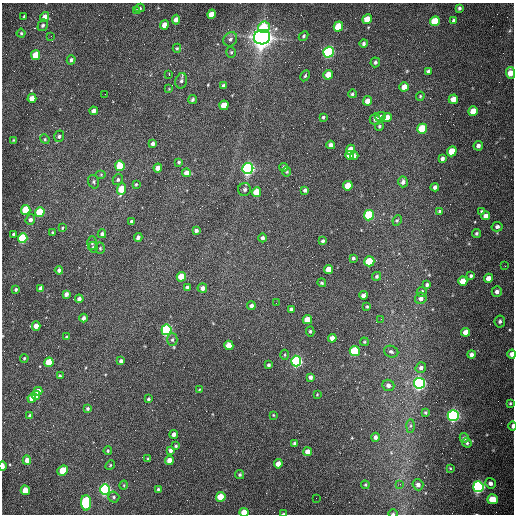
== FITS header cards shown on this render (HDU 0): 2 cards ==
NAXIS1  =                  512 /fastest changing axis
NAXIS2  =                  512 /next to fastest changing axis

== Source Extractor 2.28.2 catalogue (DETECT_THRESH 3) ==
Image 512 x 512 px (HDU 0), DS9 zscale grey, 1 PNG px = 1 image px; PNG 516 x 516 px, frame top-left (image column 1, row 512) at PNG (2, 3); each listed source drawn as its Kron ellipse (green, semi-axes under 4 px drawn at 4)
Background 1560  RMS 24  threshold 71.5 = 3 sigma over >= 5 px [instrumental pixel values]
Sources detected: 206; all 206 listed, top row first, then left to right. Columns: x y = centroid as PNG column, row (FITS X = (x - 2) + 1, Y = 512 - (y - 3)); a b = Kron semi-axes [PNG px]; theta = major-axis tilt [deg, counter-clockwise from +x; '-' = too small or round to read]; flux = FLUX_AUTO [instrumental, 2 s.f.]
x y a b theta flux
140 8 5 4 - 2.0e+03
459 8 4 3 - 3.4e+03
137 10 4 3 - 1.5e+03
211 14 5 4 - 2.5e+04
24 16 3 2 - 2.1e+03
45 17 5 4 - 1.2e+04
367 19 5 4 - 2.3e+04
176 20 5 4 - 1.0e+04
454 20 4 3 - 3.1e+03
435 21 5 4 - 6.1e+04
43 25 6 4 57 4.2e+03
164 25 4 4 - 1.5e+04
264 27 6 5 - 5.4e+04
338 27 5 4 - 6.9e+04
21 33 4 4 - 2.1e+03
51 36 3 2 - 1.3e+03
304 36 5 4 - 2.5e+03
262 37 8 7 - 2.1e+06
230 39 8 6 50 5.1e+03
364 43 4 4 - 3.9e+03
177 48 4 4 - 1.7e+03
231 52 5 4 - 2.4e+03
328 52 5 5 - 3.5e+05
36 55 5 4 - 4.4e+04
71 60 5 4 - 4.1e+03
375 62 5 4 - 3.2e+03
428 71 4 3 - 3.7e+03
510 73 6 4 -86 2.1e+04
169 74 3 2 - 5.3e+03
328 75 5 4 - 2.3e+04
305 76 6 4 62 2.2e+03
181 81 8 6 76 4.4e+03
224 86 4 4 - 4.1e+03
404 87 5 4 - 1.4e+04
169 89 3 3 - 1.1e+03
105 94 2 2 - 8.1e+02
352 94 4 4 - 2.5e+03
420 96 4 3 - 1.9e+03
32 98 5 4 - 2.5e+04
453 99 5 4 - 1.8e+04
192 100 4 4 - 3.3e+03
367 101 5 4 - 1.3e+04
224 105 5 4 - 3.4e+04
94 111 4 4 - 8.0e+03
473 111 5 4 - 2.6e+04
323 117 3 3 - 2.4e+03
380 117 5 4 - 7.6e+03
387 118 5 4 - 2.2e+04
375 119 5 5 - 4.9e+03
379 126 4 4 - 2.3e+03
422 129 5 4 - 6.7e+04
59 136 6 5 - 3.4e+03
45 139 5 4 - 1.9e+03
14 140 3 2 - 1.6e+03
153 144 4 4 - 5.9e+03
331 145 4 4 - 6.3e+03
478 146 5 4 - 6.1e+03
351 150 5 4 - 2.6e+04
452 151 5 4 - 4.8e+04
349 155 4 4 - 1.2e+04
354 156 4 4 - 4.6e+03
442 158 4 4 - 4.9e+03
179 162 3 3 - 2.4e+03
120 166 5 4 - 4.5e+04
284 167 4 3 - 3.5e+03
158 168 4 4 - 1.5e+04
248 168 5 5 - 6.8e+05
287 172 5 4 - 2.0e+03
186 173 4 4 - 1.3e+04
101 175 5 3 - 1.7e+03
118 180 6 5 - 3.4e+03
94 182 7 5 -70 2.9e+03
403 182 5 4 - 5.4e+03
136 184 4 3 - 1.8e+03
348 186 5 4 - 2.9e+04
435 187 4 3 - 5.3e+03
121 189 6 4 71 4.2e+04
245 189 6 6 - 4.4e+03
305 190 4 3 - 4.1e+03
256 192 5 4 - 3.7e+04
26 210 5 4 - 7.0e+04
440 211 4 3 - 2.9e+03
481 211 4 3 - 1.6e+03
40 212 5 4 - 8.2e+04
369 215 5 5 - 1.7e+05
486 216 4 4 - 8.9e+03
30 220 5 4 - 6.5e+03
397 220 5 4 - 2.4e+03
131 221 4 3 - 2.6e+03
497 227 5 4 - 4.8e+03
62 228 4 3 - 1.6e+03
196 230 4 4 - 5.1e+03
52 233 4 3 - 2.0e+03
476 233 4 4 - 2.7e+03
14 234 3 3 - 2.6e+03
102 234 4 4 - 3.9e+03
138 237 4 3 - 5.6e+03
23 238 5 4 - 1.4e+05
262 238 4 4 - 4.0e+03
323 241 3 3 - 3.0e+03
92 243 7 5 89 2.6e+03
93 247 5 4 - 2.8e+03
100 248 6 5 - 2.2e+03
353 258 3 3 - 2.6e+03
369 261 5 5 - 6.6e+04
505 266 2 2 - 7.6e+02
329 269 4 4 - 1.7e+04
59 270 4 4 - 4.7e+03
377 276 5 4 - 2.7e+03
471 276 3 3 - 2.9e+03
181 277 5 4 - 3.5e+04
489 278 5 4 - 1.1e+04
463 281 5 4 - 2.0e+04
322 283 4 4 - 2.3e+03
427 285 4 3 - 3.3e+03
187 287 4 3 - 4.3e+03
41 288 4 3 - 5.7e+03
202 288 5 4 - 6.8e+03
16 289 3 3 - 2.7e+03
422 292 5 4 - 3.2e+03
497 292 5 5 - 5.6e+03
66 294 4 4 - 6.7e+03
363 295 4 4 - 6.8e+03
421 298 6 5 - 7.0e+03
79 299 4 4 - 6.4e+03
276 303 2 2 - 9.0e+02
251 306 4 4 - 4.9e+03
367 307 4 3 - 1.7e+03
292 309 4 4 - 7.8e+03
83 318 4 3 - 5.0e+03
381 319 2 2 - 1.0e+03
307 320 4 4 - 3.1e+04
500 321 6 5 - 4.1e+03
36 326 4 4 - 1.4e+04
166 330 5 5 - 3.5e+05
310 331 5 4 - 2.2e+03
465 332 4 4 - 1.2e+04
66 337 4 4 - 1.6e+03
332 338 4 4 - 1.0e+04
172 340 6 5 - 2.9e+03
364 342 4 3 - 2.0e+03
229 345 5 4 - 2.2e+04
355 351 5 5 - 1.1e+05
391 352 7 5 -18 3.8e+03
512 354 4 4 - 9.5e+03
285 355 5 3 - 1.8e+03
471 355 4 4 - 6.1e+03
24 358 4 3 - 2.0e+03
121 361 4 4 - 5.5e+03
296 361 5 5 - 4.2e+05
49 362 5 4 - 5.0e+04
268 365 4 3 - 3.3e+03
421 368 5 5 - 4.7e+03
60 376 4 3 - 2.3e+03
310 377 4 4 - 6.0e+03
419 383 5 5 - 5.7e+05
388 385 6 5 - 5.9e+03
199 390 3 2 - 1.2e+03
38 391 4 4 - 1.6e+04
317 394 3 2 - 1.1e+03
36 395 4 4 - 1.5e+04
32 398 4 4 - 1.0e+04
148 399 3 3 - 2.7e+03
510 403 4 3 - 2.0e+03
87 409 4 3 - 2.7e+03
425 413 4 4 - 2.2e+03
273 415 4 3 - 1.4e+03
453 415 5 5 - 6.4e+05
30 416 4 4 - 5.7e+03
410 426 6 4 89 3.5e+03
512 426 4 3 - 4.1e+03
174 434 4 4 - 7.5e+03
375 437 4 4 - 6.0e+03
464 438 5 4 - 3.4e+03
294 443 3 3 - 3.0e+03
467 443 5 4 - 3.3e+03
176 446 4 3 - 2.3e+03
170 450 4 4 - 4.8e+03
108 451 4 3 - 1.9e+03
308 452 4 4 - 1.3e+04
148 459 3 3 - 1.7e+03
27 460 5 4 - 1.0e+04
169 460 4 4 - 1.4e+04
278 464 4 4 - 1.3e+04
110 465 5 4 - 1.9e+03
3 466 5 2 - 1.3e+04
450 468 3 2 - 1.3e+03
63 470 5 4 - 4.2e+04
240 475 5 4 - 2.5e+03
490 483 5 5 - 6.3e+03
400 484 3 3 - 1.2e+03
124 485 5 3 - 1.4e+03
365 485 4 3 - 1.8e+03
418 485 5 5 - 6.6e+03
478 487 5 5 - 5.0e+05
105 489 5 5 - 4.5e+05
158 489 3 3 - 2.2e+03
25 490 5 4 - 2.6e+04
114 497 6 5 - 3.1e+03
221 497 5 4 - 4.2e+04
316 498 2 2 - 3.2e+03
493 499 5 5 - 4.5e+04
86 503 8 5 -87 1.7e+05
244 512 4 4 - 3.2e+04
283 514 4 2 - 2.0e+03
393 514 5 3 - 1.9e+03
At the frame edge (FLAGS 8, measured only in part): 7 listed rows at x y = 510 73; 512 354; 512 426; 3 466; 244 512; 283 514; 393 514